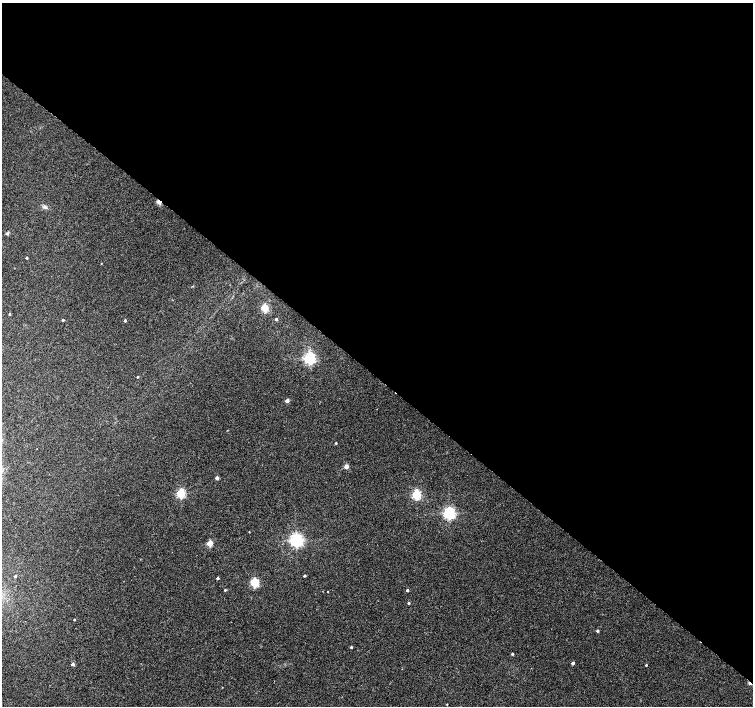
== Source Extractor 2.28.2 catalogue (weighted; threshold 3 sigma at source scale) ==
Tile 3 of 4 x 4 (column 3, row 1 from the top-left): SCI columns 3007-4508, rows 4387-5793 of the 6015 x 6027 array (HDU 1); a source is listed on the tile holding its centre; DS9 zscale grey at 2 x 2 block average (1 PNG px = mean of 2 x 2 image px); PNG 755 x 708 px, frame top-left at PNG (2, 3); no overlay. Shown black and unused: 53% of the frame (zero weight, under 2 of 3 exposures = <1% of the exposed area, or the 3 px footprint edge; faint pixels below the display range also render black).
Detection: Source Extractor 2.28.2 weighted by HDU 2 'WHT'; one run over the whole footprint, this tile lists its part. Background 0.0327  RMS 0.0064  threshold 0.0286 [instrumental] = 3 sigma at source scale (4.5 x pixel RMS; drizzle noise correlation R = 1.50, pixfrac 1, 0.0396/0.0396 arcsec/px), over >= 5 px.
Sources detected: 39; all 39 listed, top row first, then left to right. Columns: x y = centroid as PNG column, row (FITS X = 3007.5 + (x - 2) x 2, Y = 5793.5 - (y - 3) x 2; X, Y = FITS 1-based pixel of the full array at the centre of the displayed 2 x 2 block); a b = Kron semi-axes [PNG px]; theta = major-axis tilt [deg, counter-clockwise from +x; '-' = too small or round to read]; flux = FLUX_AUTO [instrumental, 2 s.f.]
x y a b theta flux
159 202 3 2 - 24
45 207 7 4 -27 3.3
7 233 4 3 - 2.3
27 258 2 2 - 2.5
101 263 2 2 - 0.7
264 308 3 3 - 59
9 314 3 2 - 0.96
276 319 2 2 - 3.2
63 320 2 2 - 2.1
125 321 2 2 - 3
310 358 4 3 - 260
137 377 2 2 - 1.4
287 401 2 2 - 11
336 443 2 2 - 1.6
346 467 2 2 - 19
217 478 2 2 - 9.4
181 493 3 3 - 120
416 495 3 3 - 140
449 513 4 3 - 310
249 532 2 2 - 0.76
296 540 4 4 - 440
209 543 3 3 - 39
15 576 2 2 - 2.2
304 576 2 2 - 2.2
217 578 2 2 - 3
254 582 3 3 - 100
225 590 2 2 - 1.7
407 590 2 2 - 3.1
328 592 2 2 - 0.69
409 603 2 2 - 2.5
74 620 2 2 - 1.4
597 631 2 2 - 2.9
351 647 2 2 - 1.9
512 654 2 2 - 2.3
573 663 3 2 - 4.6
73 664 2 2 - 5.4
646 665 2 2 - 1.5
750 683 3 2 - 11
447 704 2 2 - 0.69
Overlapping masked pixels (flux is a lower limit): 2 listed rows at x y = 159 202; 750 683